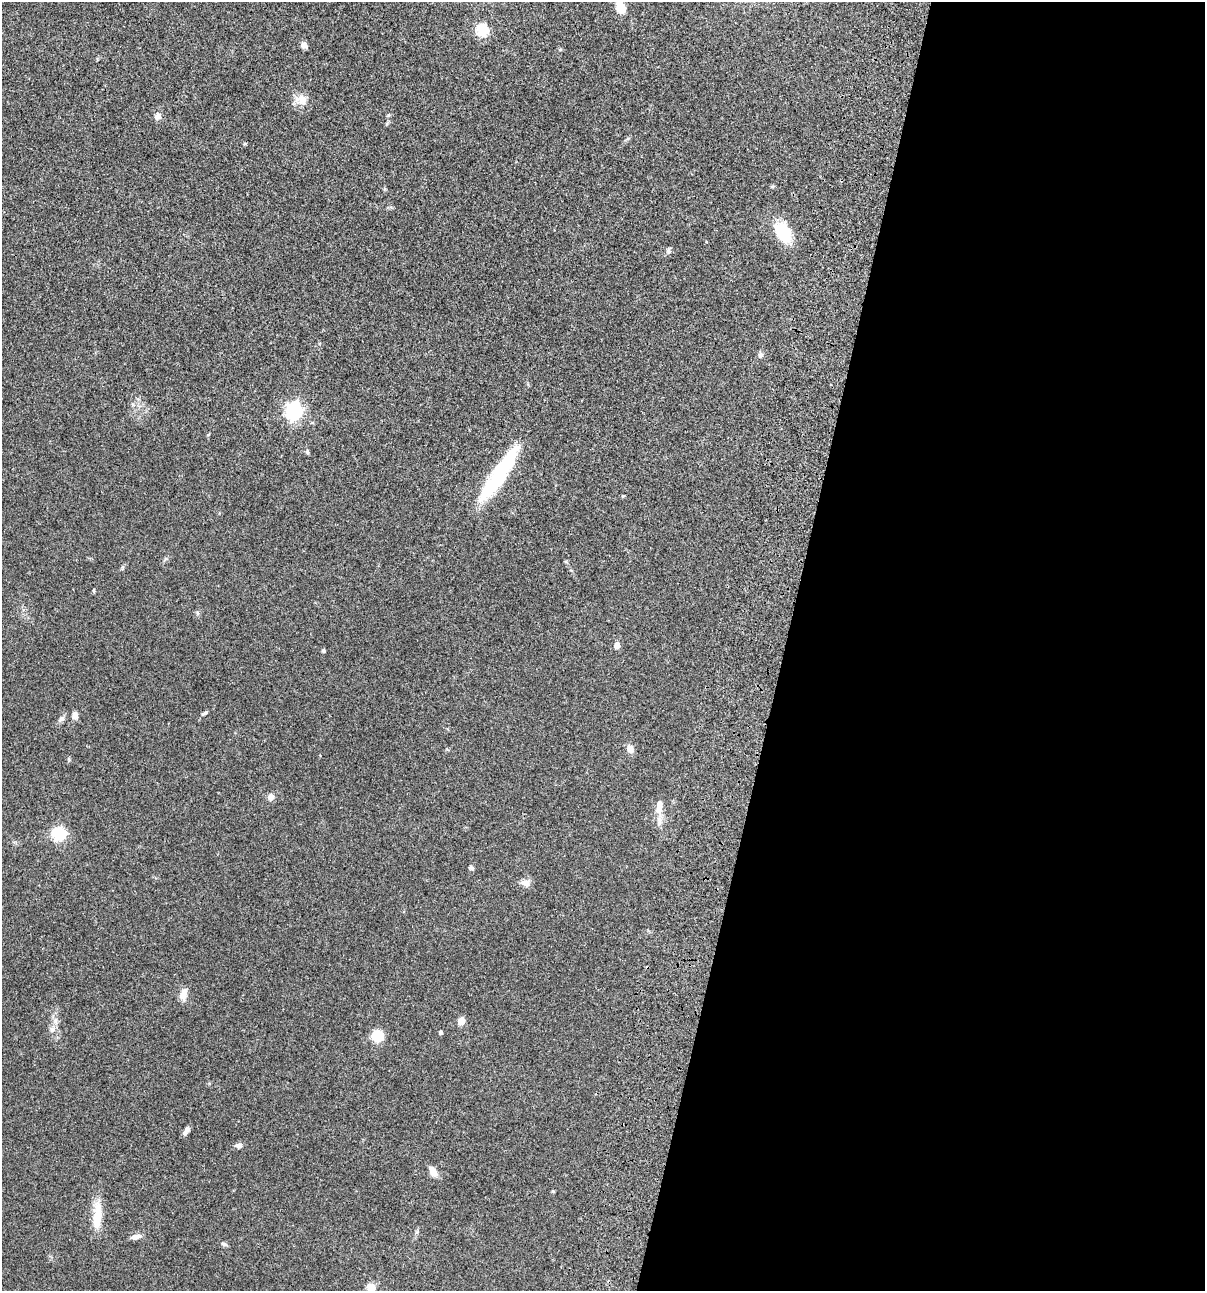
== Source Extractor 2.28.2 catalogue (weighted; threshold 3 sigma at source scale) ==
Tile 12 of 4 x 4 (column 4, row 3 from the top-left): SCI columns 3844-5046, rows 1408-2696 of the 5404 x 5390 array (HDU 1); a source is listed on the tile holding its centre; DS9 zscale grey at full resolution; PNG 1207 x 1293 px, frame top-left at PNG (2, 2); no overlay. Shown black and unused: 35% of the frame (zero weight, under 3 of 4 exposures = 9% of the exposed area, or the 3 px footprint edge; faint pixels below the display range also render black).
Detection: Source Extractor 2.28.2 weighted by HDU 2 'WHT'; one run over the whole footprint, this tile lists its part. Background 0.046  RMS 0.0055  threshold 0.0249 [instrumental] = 3 sigma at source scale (4.5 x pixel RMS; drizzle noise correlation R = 1.50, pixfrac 1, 0.05/0.05 arcsec/px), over >= 5 px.
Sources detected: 39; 2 inside a brighter object's white glare — not listed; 1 inside a brighter listed object's ellipse — not listed separately; the other 36 listed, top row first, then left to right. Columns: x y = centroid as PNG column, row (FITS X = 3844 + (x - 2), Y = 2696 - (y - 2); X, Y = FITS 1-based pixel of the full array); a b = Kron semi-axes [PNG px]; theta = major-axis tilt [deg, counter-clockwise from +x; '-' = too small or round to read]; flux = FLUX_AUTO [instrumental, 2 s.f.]
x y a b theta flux
621 7 12 9 -72 8.4
482 30 6 6 - 45
304 45 7 7 - 2.2
560 50 5 3 - 0.64
302 100 16 12 78 5.1
158 116 8 7 - 2.5
783 232 27 17 -58 16
669 251 7 7 - 1.3
761 355 7 6 - 1.5
294 411 7 6 - 170
307 452 7 4 -83 0.75
503 465 67 16 52 33
94 591 6 3 -89 0.5
617 645 5 4 - 4.6
324 651 4 4 - 1
204 713 9 4 29 0.91
75 715 9 7 -83 2.1
61 719 8 5 45 1.3
630 749 10 8 -83 3
271 797 8 7 - 2.6
659 807 20 8 87 4.7
59 834 12 11 - 16
471 868 6 5 - 0.95
526 883 11 8 -27 3.1
183 995 16 9 78 3.6
461 1021 5 5 - 12
52 1030 7 6 - 1.6
440 1032 4 4 - 1
377 1036 10 10 - 12
186 1131 11 5 58 2
239 1145 9 6 7 1.7
433 1172 13 7 -56 4.4
97 1215 39 10 85 11
137 1236 13 6 8 2.5
224 1244 9 5 -16 1.1
371 1288 11 10 - 3.8
Isophote crosses this tile's border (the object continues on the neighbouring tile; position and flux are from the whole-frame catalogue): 2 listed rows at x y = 621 7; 371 1288
Unlisted compact peaks at least as high as the median listed source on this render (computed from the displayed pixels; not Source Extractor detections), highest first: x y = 388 115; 245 144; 553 1191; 623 496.